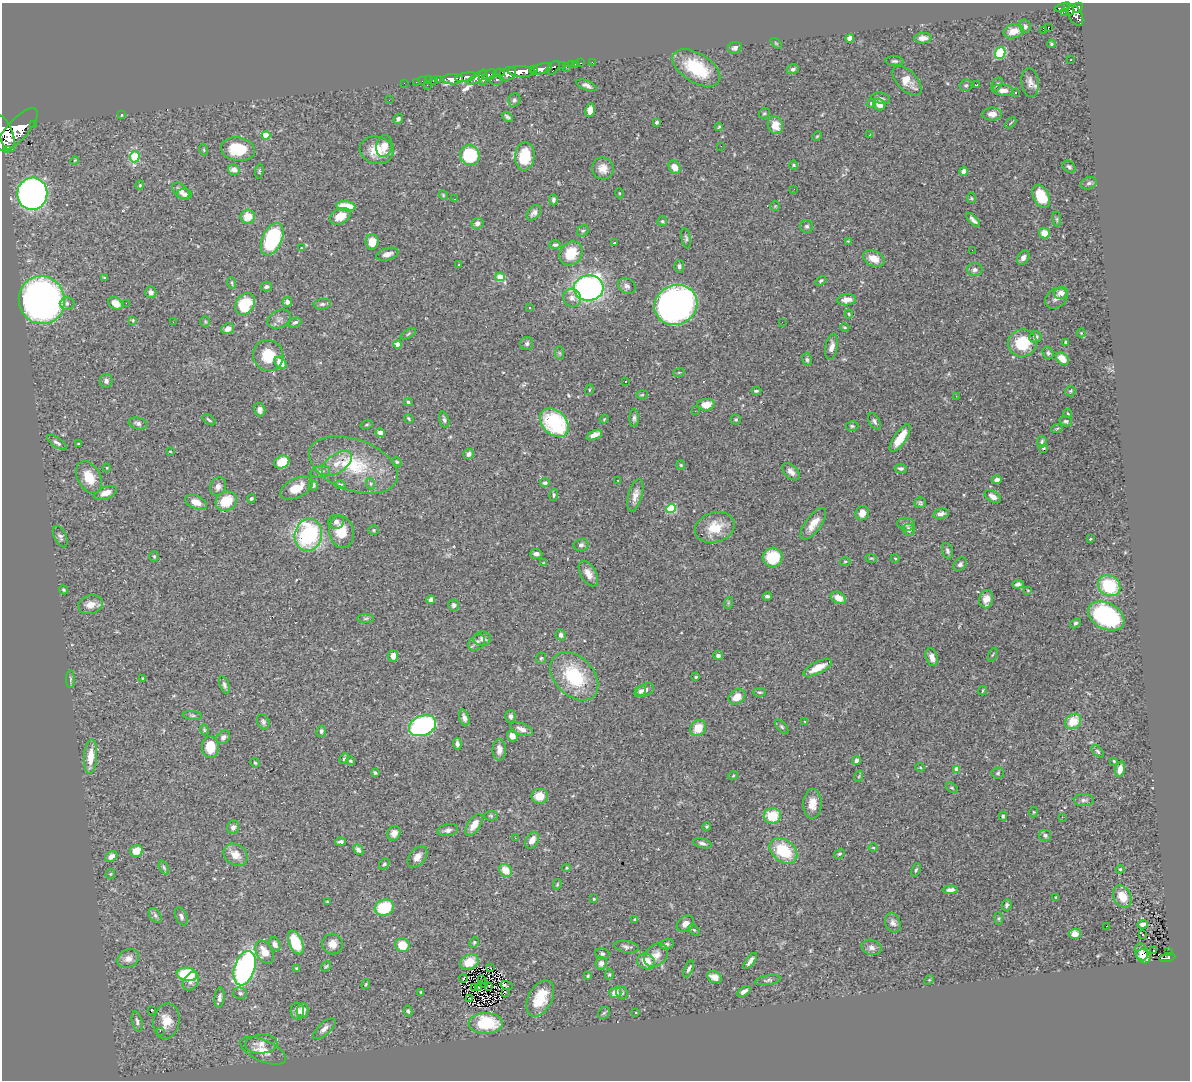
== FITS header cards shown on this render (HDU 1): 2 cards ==
NAXIS1  =                 1188
NAXIS2  =                 1078

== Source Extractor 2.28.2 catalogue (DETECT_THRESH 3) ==
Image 1188 x 1078 px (HDU 1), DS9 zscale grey, 1 PNG px = 1 image px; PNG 1192 x 1082 px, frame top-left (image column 1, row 1078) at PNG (2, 3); each listed source drawn as its Kron ellipse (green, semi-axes under 4 px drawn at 4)
Background 0.831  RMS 0.031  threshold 0.0926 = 3 sigma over >= 5 px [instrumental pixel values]
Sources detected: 439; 1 with non-positive FLUX_AUTO (blend fragments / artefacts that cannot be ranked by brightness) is neither listed nor drawn; the other 438 listed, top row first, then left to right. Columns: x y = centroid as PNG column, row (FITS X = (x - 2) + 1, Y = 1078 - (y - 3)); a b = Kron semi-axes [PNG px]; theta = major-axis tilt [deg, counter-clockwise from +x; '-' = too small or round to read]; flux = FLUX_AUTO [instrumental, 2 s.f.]
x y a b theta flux
1062 8 8 3 12 270
1078 8 5 4 - 610
1069 9 7 3 -64 320
1064 12 2 2 - 9.9
1075 15 11 6 -61 930
1025 26 7 5 -76 6
1048 27 3 2 - 4100
1043 30 3 2 - 7.3
1013 31 10 7 14 25
850 38 4 4 - 29
923 38 8 5 1 12
776 43 6 3 -37 2.1
1051 44 4 3 - 2.6
735 48 7 5 21 6.4
1000 53 6 5 - 110
1070 60 2 2 - 1.5
894 61 9 4 -4 4.9
592 62 2 2 - 10
581 63 3 2 - 23
571 64 3 2 - 25
575 64 2 2 - 12
562 66 3 2 - 83
566 67 4 2 - 13
553 68 8 5 48 320
696 68 26 14 -32 100
533 69 4 3 - 620
541 69 11 5 17 2100
793 69 6 5 - 5.6
521 71 14 5 -3 4400
499 73 5 3 - 300
508 74 9 6 24 1600
490 75 7 4 24 870
466 77 11 4 11 1800
477 78 11 4 33 800
483 78 8 3 87 630
453 79 10 5 1 2600
496 79 7 5 0 500
429 80 2 2 - 23
433 80 3 2 - 27
438 80 3 2 - 34
422 81 2 2 - 16
907 81 18 10 -45 30
416 82 2 2 - 15
1030 82 14 8 -83 13
404 83 2 2 - 16
997 84 7 5 53 4.1
427 85 2 2 - 71
587 85 11 4 -21 8.7
966 85 6 5 - 4.3
977 85 3 2 - 1.7
1003 90 11 5 -5 14
1015 92 2 2 - 1.9
881 98 9 5 -11 5.6
389 100 3 2 - 2
514 100 7 6 - 5.3
871 103 5 4 - 4.4
879 105 6 5 - 17
590 110 7 4 78 16
764 113 6 5 - 3.2
992 114 10 6 1 15
121 115 4 2 - 1.6
507 117 6 3 -36 4.3
398 119 5 4 - 4.9
657 122 3 3 - 3.3
1011 123 6 2 45 1.9
34 124 3 3 - 160
775 125 9 7 -71 24
719 127 4 3 - 2.5
18 130 27 10 48 7700
5 133 19 7 -69 6400
266 135 4 4 - 40
869 135 3 2 - 4.3
817 136 5 3 - 2
384 146 11 8 77 19
721 146 3 2 - 1.7
8 149 3 2 - 9600
238 149 17 12 -8 69
204 150 5 3 - 1.9
377 150 17 14 -14 44
470 155 10 9 - 120
525 156 14 10 85 65
135 157 5 5 - 130
75 160 4 3 - 1.7
794 165 4 4 - 2.3
675 167 7 5 -61 18
1069 167 7 5 -40 5.2
603 168 11 10 - 19
234 170 6 5 - 12
259 171 7 4 83 2.7
964 171 4 4 - 6.5
1089 183 8 6 20 6.3
140 185 4 4 - 2.1
794 189 3 2 - 2.4
181 191 10 6 -43 11
619 193 5 3 - 1.6
32 194 16 15 - 860
184 194 7 5 -11 7.9
443 195 5 4 - 2.4
1041 196 12 8 -63 62
971 198 5 4 - 2.4
454 199 3 2 - 2.5
553 200 5 4 - 4.6
346 206 9 5 -7 59
775 206 5 5 - 2.4
534 213 9 5 48 7.2
248 216 7 7 - 31
340 216 11 7 27 26
1057 219 7 4 -82 3
973 220 9 3 -46 6.9
662 221 5 4 - 2.8
478 223 6 5 - 8.6
807 226 6 6 - 4.6
583 231 6 5 - 3.5
1044 233 5 5 - 27
686 238 10 4 -82 4.5
272 239 17 10 66 170
848 241 4 4 - 1.7
372 242 8 6 -87 29
614 243 2 2 - 1.5
555 245 6 4 0 4.4
301 248 4 3 - 1.5
972 250 3 2 - 2.5
571 253 13 10 50 49
387 254 11 6 15 12
1023 258 8 5 57 9.2
874 259 11 7 -26 25
459 265 3 2 - 1.3
679 266 6 4 86 4.7
974 270 8 6 -2 6.9
500 277 5 4 - 37
105 278 4 3 - 2.8
821 281 6 4 38 4.1
232 283 6 3 -72 2.5
627 286 9 7 -29 7.3
266 287 5 5 - 4.7
589 288 15 12 7 580
151 292 6 5 - 6.7
1061 293 7 6 - 15
572 298 9 8 - 11
1056 298 12 9 34 10
42 300 24 23 - 1100
847 300 9 5 5 17
287 302 5 5 - 7.2
67 303 7 6 - 7
116 303 8 6 -34 21
126 303 2 2 - 6.1
245 304 12 9 56 91
322 304 8 5 6 4.9
676 305 22 19 24 1100
529 308 3 3 - 3.7
849 314 4 4 - 2
279 319 12 8 28 11
133 320 4 3 - 2
205 321 5 4 - 2.6
173 322 2 2 - 2.5
295 322 7 4 24 5.1
782 322 3 2 - 1.7
845 327 5 3 - 2.2
228 329 6 5 - 13
1081 333 4 4 - 2
408 334 8 3 31 2.9
1035 337 6 5 - 8.3
1065 342 3 3 - 2.6
1022 343 14 13 - 75
398 344 4 4 - 17
527 344 6 6 - 5.1
832 347 13 6 79 12
559 353 7 4 -88 3.8
1048 353 6 5 - 4
268 356 16 15 - 55
1062 359 7 5 -43 23
807 360 6 5 - 4
280 363 7 5 -47 28
679 372 5 3 - 1.8
106 381 7 6 - 7
625 381 2 2 - 1.2
589 390 5 3 - 1.9
756 391 5 3 - 3.3
1070 391 5 5 - 2.7
642 395 6 4 2 2.2
956 396 3 2 - 4.7
408 402 4 4 - 3.6
706 405 8 6 4 26
260 410 7 5 -75 8.6
695 411 2 2 - 4.5
1068 413 5 3 - 1.6
634 418 9 4 89 5.4
409 419 5 2 - 2.4
604 419 4 3 - 1.8
736 419 5 5 - 3.3
209 420 7 3 -36 3.3
444 420 8 5 -74 5.3
874 421 9 5 -60 5.3
1066 421 6 5 - 4.2
138 423 9 5 -14 6.2
554 423 16 12 -46 190
367 425 6 4 19 2.7
852 426 6 4 -1 3.2
1057 428 6 3 21 2.3
380 433 5 4 - 21
594 435 8 4 24 14
900 438 16 6 56 37
1042 442 6 4 84 3.6
57 443 11 4 -34 6.3
78 444 3 2 - 2.3
1043 448 3 2 - 1.6
170 451 4 3 - 1.6
469 454 5 5 - 7.7
282 462 8 6 25 44
397 462 5 4 - 2.5
337 463 17 9 35 24
353 465 46 25 -20 130
681 465 4 4 - 2.2
107 468 4 3 - 1.6
901 468 6 4 -10 4.6
320 472 10 6 14 8.8
791 472 10 6 -45 10
89 477 17 11 -61 40
997 480 5 4 - 8
618 481 2 2 - 1.1
545 483 5 4 - 4.6
371 484 6 4 -71 3
313 485 5 4 - 4.4
340 485 5 4 - 6.5
218 487 10 8 63 10
296 488 18 9 26 36
106 493 12 6 21 14
554 495 6 3 85 2.8
635 495 17 7 74 16
993 496 9 5 -32 12
251 499 4 4 - 3.3
226 501 11 9 30 57
196 502 11 6 -22 17
920 503 6 5 - 3.4
671 508 4 4 - 130
862 513 7 6 - 16
941 514 8 5 11 8.4
336 522 8 7 - 8.1
813 524 19 7 53 26
906 524 9 6 -12 6.2
715 527 20 15 16 49
374 530 5 4 - 2.4
909 530 6 5 - 10
341 532 16 12 -78 41
308 535 16 13 77 240
60 537 11 6 -65 6
1090 539 3 2 - 1.4
581 545 7 6 - 5.3
947 551 8 5 -74 5.9
536 554 6 5 - 7
154 556 5 5 - 2.9
773 557 10 9 - 75
871 558 6 3 -17 2.3
895 559 4 3 - 1.8
845 561 5 3 - 2.5
543 563 4 2 - 1.4
960 564 8 5 44 5.7
588 574 14 7 -59 18
1018 584 5 4 - 5.2
1109 586 11 10 - 110
63 590 5 4 - 2.4
1028 590 3 2 - 1.5
767 596 4 3 - 3.8
838 598 8 5 -27 20
986 599 9 7 76 15
431 600 4 4 - 6.1
728 603 6 4 72 2.5
90 604 12 9 15 19
454 605 5 5 - 5.6
1106 616 19 13 -28 290
366 618 8 4 1 3.6
1075 623 6 4 41 3.8
561 635 6 5 - 6.2
482 639 9 7 -3 7.1
477 642 9 7 43 8.9
718 655 5 4 - 5.7
993 655 7 2 68 1.9
393 656 6 5 - 13
932 657 9 5 -72 13
541 658 6 5 - 2.9
818 668 16 6 26 33
574 676 28 19 -45 130
696 677 4 4 - 2.5
143 678 3 3 - 2.3
70 679 9 4 90 3.3
224 685 9 4 -71 5.5
645 690 9 6 24 13
640 691 6 4 47 5.2
982 691 4 2 - 2
760 692 6 4 -1 3.1
737 697 9 7 35 25
192 715 10 4 -5 4.3
510 716 6 5 - 7
464 718 8 5 -73 7.9
805 721 3 2 - 3.3
1073 721 8 7 - 42
263 722 8 6 -64 5
422 726 14 10 22 330
782 727 9 4 -48 4
698 728 8 7 - 35
521 729 12 5 -21 12
204 730 5 4 - 2.7
321 731 6 5 - 5
512 736 5 5 - 16
223 737 7 6 - 7.4
457 744 6 4 -84 6.5
210 747 11 8 -89 40
499 750 11 6 -89 12
1098 751 7 4 -46 3.7
90 756 17 6 86 33
344 759 5 3 - 2.8
857 760 4 3 - 6.1
350 761 4 3 - 2.4
1114 761 4 3 - 2.2
255 763 5 4 - 2.6
920 767 5 3 - 1.8
956 769 4 4 - 30
1120 769 8 4 78 15
375 773 3 3 - 2.8
998 773 6 5 - 3.4
733 776 5 3 - 1.9
859 776 6 3 71 2
952 788 7 4 -30 3
540 796 8 7 - 30
1084 800 10 6 0 7.3
812 804 15 9 89 23
1033 812 5 3 - 1.7
491 816 7 5 5 3.1
772 816 8 7 - 53
1003 816 4 4 - 4.3
1062 817 3 3 - 1.2
474 825 12 6 56 21
707 826 4 3 - 2
233 827 7 6 - 5.9
448 830 10 6 12 7.2
394 833 8 6 67 13
1045 835 6 5 - 6.1
515 838 2 2 - 4.2
532 840 9 6 58 15
341 842 5 3 - 5.1
702 843 9 4 -14 6.4
873 848 5 3 - 1.9
358 850 6 4 -48 6.8
136 851 6 6 - 29
783 851 15 11 -37 88
839 854 6 4 29 3.2
235 855 13 10 -35 23
111 856 6 5 - 14
417 857 12 7 50 14
384 864 6 4 51 4.1
164 868 7 4 -63 3.5
567 868 4 4 - 2
1120 869 4 4 - 2.2
505 870 7 5 -50 32
916 870 7 4 68 4
110 874 5 5 - 2.4
557 884 5 4 - 2.1
950 890 8 4 3 9.9
1122 896 11 8 -60 35
1056 897 3 3 - 1.9
594 899 3 2 - 2.1
327 902 3 2 - 1.8
1007 905 6 5 - 4.3
384 908 10 8 20 92
155 915 8 5 -54 5.3
181 916 9 5 -65 6.9
999 918 6 3 -83 2.4
635 919 4 3 - 3.1
893 923 10 7 -65 9.1
685 924 9 7 38 12
1142 924 5 4 - 7.5
1106 926 3 2 - 2.8
694 930 6 4 -44 3.1
1075 934 6 5 - 17
1143 934 3 3 - 14
296 942 12 6 -67 86
474 942 5 3 - 2.3
275 944 7 5 -65 8.1
332 944 10 10 - 18
667 944 7 5 14 4
402 945 7 6 - 45
626 947 12 5 -9 6.6
872 947 10 7 -17 9
1154 951 3 2 - 4
264 952 12 8 -62 26
1141 952 8 6 -71 9.8
1169 952 3 2 - 16
602 954 7 5 -15 4.1
656 955 13 10 41 21
1143 956 8 6 -42 16
1167 958 8 3 8 130
128 959 11 9 27 15
646 961 9 7 -27 28
750 961 9 3 54 8.6
469 962 9 7 27 24
601 963 6 6 - 11
326 966 5 3 - 2.5
245 968 18 10 72 530
296 968 4 4 - 1.9
490 968 3 2 - 8
689 969 9 4 66 5.3
187 974 10 6 -8 100
609 974 5 4 - 2.8
588 976 4 3 - 2.3
714 977 8 5 -28 17
463 979 4 2 - 2.5
481 979 3 2 - 1.8
768 980 13 4 7 4.9
929 980 5 4 - 2.2
191 981 10 7 55 11
366 984 5 3 - 2.6
484 984 3 2 - 2.1
489 986 2 2 - 1.6
507 986 6 3 -19 17
478 987 3 2 - 0.11
475 988 2 2 - 0.053
744 991 7 3 34 7.1
421 992 3 2 - 1.7
505 992 4 2 - 2.4
622 992 7 5 -57 5.2
240 993 7 5 -12 4.7
615 993 6 5 - 17
220 998 10 5 84 6.8
469 998 2 2 - 0.72
540 998 19 12 62 57
151 1011 3 3 - 27
297 1011 8 6 -85 14
302 1011 7 6 - 16
408 1011 5 4 - 3.3
604 1013 7 5 44 3.2
636 1013 3 3 - 5.9
137 1021 10 5 -76 6.6
166 1021 18 13 80 37
486 1023 17 10 1 110
324 1029 14 6 43 12
160 1031 2 2 - 140
261 1044 16 9 5 17
263 1051 25 10 -23 38
At the frame edge (FLAGS 8, measured only in part): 1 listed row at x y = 5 133
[1 non-positive-flux detection neither listed nor drawn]